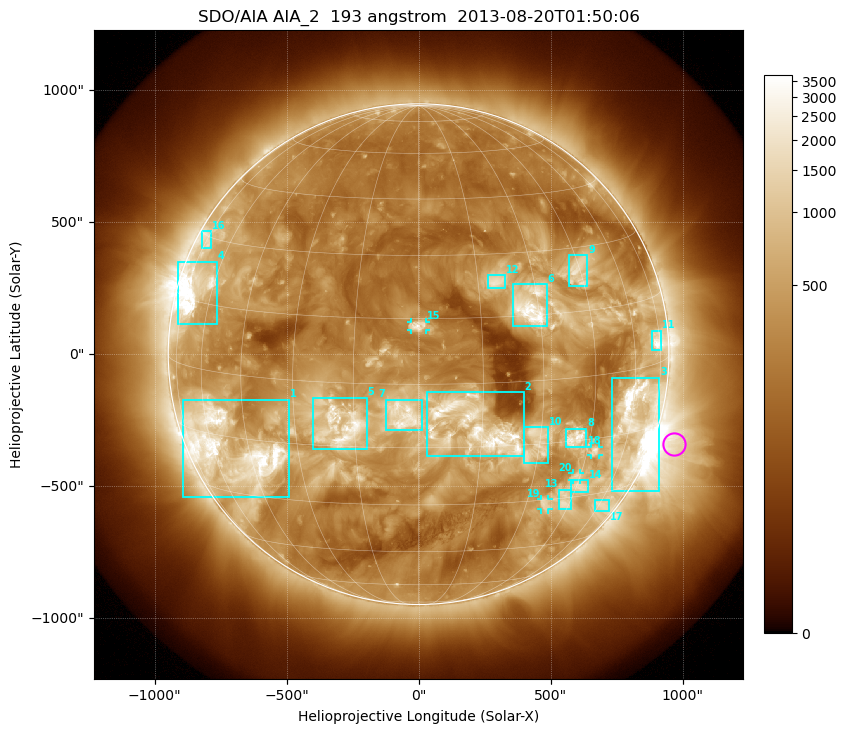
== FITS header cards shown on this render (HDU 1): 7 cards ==
TELESCOP= 'SDO/AIA'
INSTRUME= 'AIA_2'
WAVELNTH=                  193
WAVEUNIT= 'angstrom'
DATE-OBS= '2013-08-20T01:50:06.84'
CTYPE1  = 'HPLN-TAN'
CTYPE2  = 'HPLT-TAN'

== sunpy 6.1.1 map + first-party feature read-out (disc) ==
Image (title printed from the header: SDO/AIA AIA_2  193 angstrom  2013-08-20T01:50:06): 1024 x 1024 px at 2.4 arcsec/px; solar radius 948 arcsec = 395 px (full disc in frame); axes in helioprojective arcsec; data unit not stated in the header (colour bar unlabelled)
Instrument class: DISC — disc imager (sunpy class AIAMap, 193 A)
Bright regions (active regions / flare kernels): reference = the median radial profile (limb darkening/brightening removed); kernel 9 px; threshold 5 sigma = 864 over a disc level ~304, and >= 1.15x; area >= 12 px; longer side >= 9 px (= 22 arcsec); searched inside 0.97 R_sun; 23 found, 20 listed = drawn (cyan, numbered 1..; 4 of them under ~33 arcsec drawn as corner ticks so the feature stays visible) (cap 20 boxes per figure: the strongest are kept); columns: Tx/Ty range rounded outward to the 5 arcsec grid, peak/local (2 s.f.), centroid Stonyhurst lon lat
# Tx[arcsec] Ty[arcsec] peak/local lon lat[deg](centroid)
1 -895..-490 -540..-170 12 -51 -18
2 30..400 -385..-145 10 +13 -10
3 730..915 -520..-85 14 +62 -12
4 -915..-760 115..350 14 -69 +17
5 -400..-195 -360..-165 9 -18 -10
6 355..485 105..265 11 +28 +17
7 -125..15 -285..-170 11 -4 -7
8 555..635 -355..-280 11 +40 -14
9 570..640 260..375 7.3 +44 +24
10 395..490 -415..-275 4.6 +29 -15
11 880..920 15..90 9.1 +73 +5
12 260..330 250..300 6 +20 +23
13 530..575 -585..-510 6 +43 -31
14 575..640 -520..-475 5.7 +46 -27
15 -30..30 90..125 6.4 +0 +13
16 -820..-785 400..465 4.5 -74 +29
17 665..720 -595..-555 4.2 +62 -34
18 650..685 -385..-350 6.9 +48 -18
19 465..495 -590..-550 5.6 +36 -31
20 580..615 -475..-450 5.2 +44 -24
Off-limb structures (1.02-1.3 R_sun): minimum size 162 px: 3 found; the strongest spans PA ~220..285 deg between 1.02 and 1.3 R_sun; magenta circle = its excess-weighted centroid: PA ~250 deg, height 1.08 R_sun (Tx ~965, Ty ~-340 arcsec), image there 4.9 x the reference